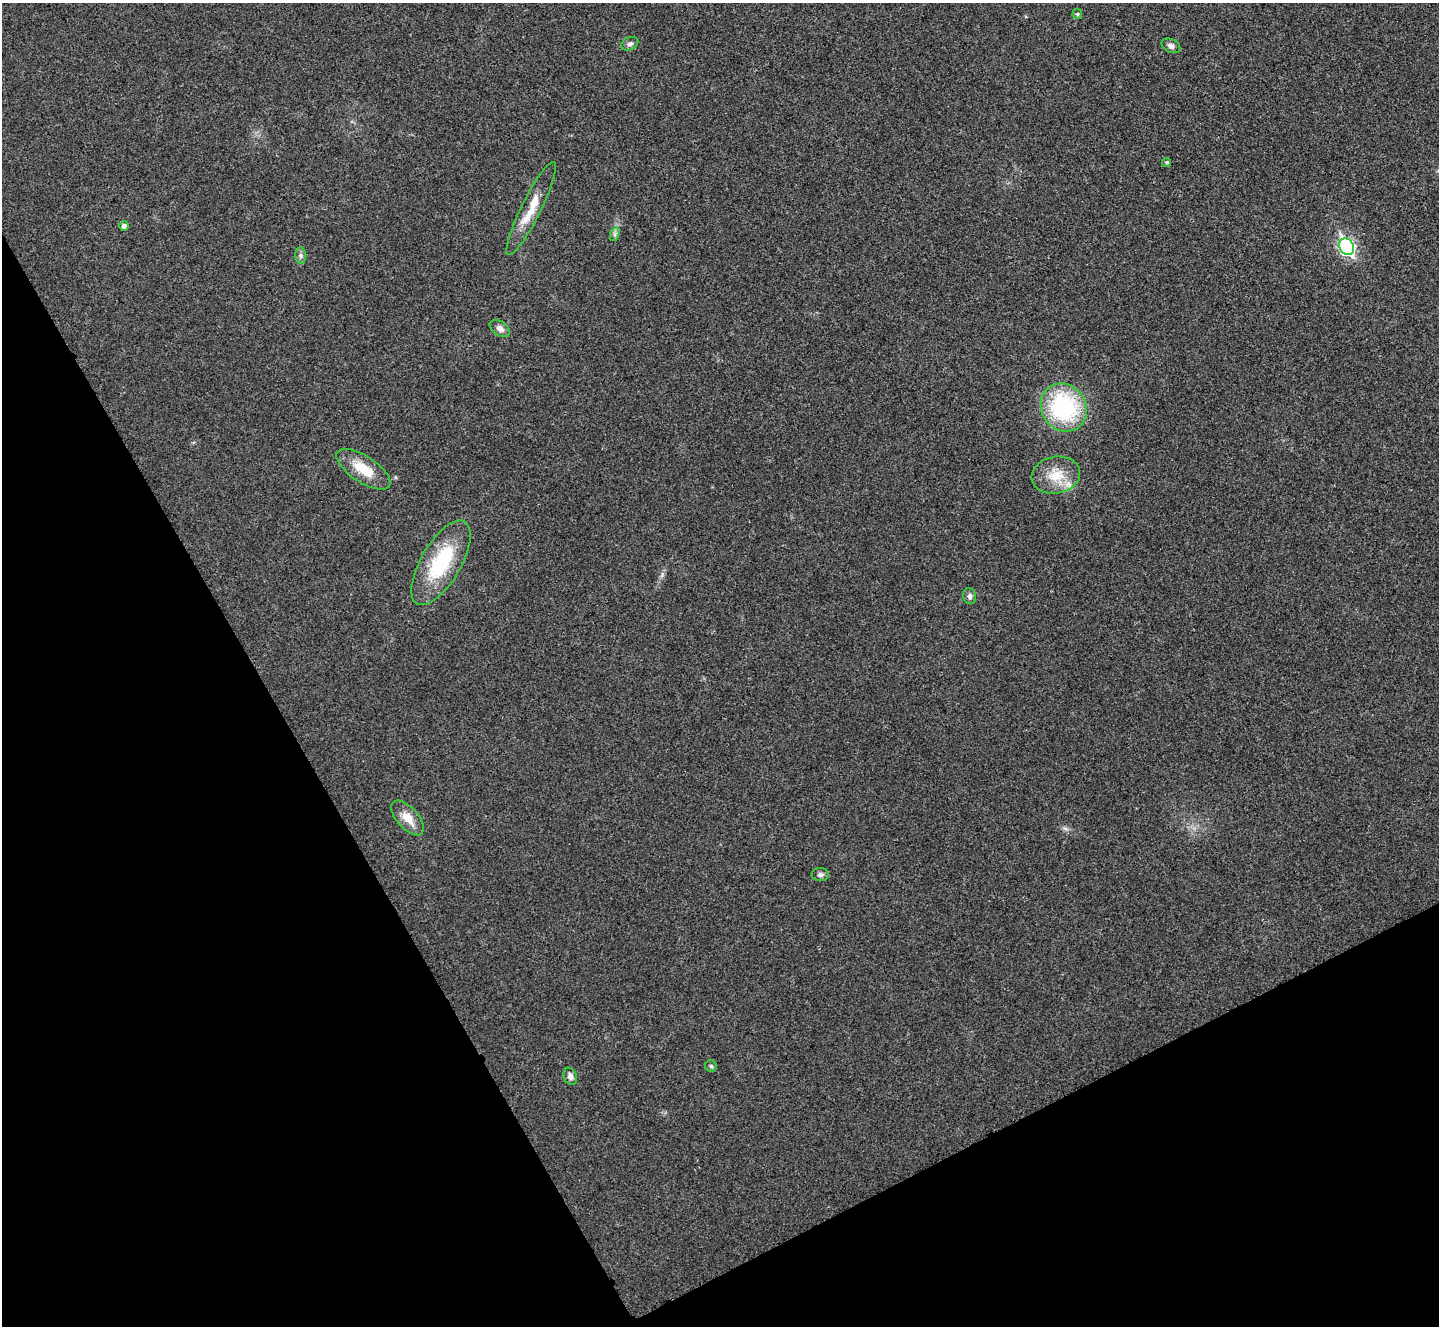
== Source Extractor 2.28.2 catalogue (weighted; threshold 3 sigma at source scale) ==
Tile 14 of 4 x 4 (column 2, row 4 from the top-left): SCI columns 1450-2886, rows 161-1484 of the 5767 x 5763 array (HDU 1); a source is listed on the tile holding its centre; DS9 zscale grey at full resolution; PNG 1441 x 1328 px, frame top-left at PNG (2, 3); each listed source drawn as its Kron ellipse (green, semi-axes under 4 px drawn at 4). Shown black and unused: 27% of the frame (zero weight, under 3 of 4 exposures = <1% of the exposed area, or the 3 px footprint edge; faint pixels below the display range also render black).
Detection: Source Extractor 2.28.2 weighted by HDU 2 'WHT'; one run over the whole footprint, this tile lists its part. Background 0.0555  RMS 0.0067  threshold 0.0303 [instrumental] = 3 sigma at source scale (4.5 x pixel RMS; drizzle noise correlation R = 1.50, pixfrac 1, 0.05/0.05 arcsec/px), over >= 5 px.
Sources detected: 19; all 19 listed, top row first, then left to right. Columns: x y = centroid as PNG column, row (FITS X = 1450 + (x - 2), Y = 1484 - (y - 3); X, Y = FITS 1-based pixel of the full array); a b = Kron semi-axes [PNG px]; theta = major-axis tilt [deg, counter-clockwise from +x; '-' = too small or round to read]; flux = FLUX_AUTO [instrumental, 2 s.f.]
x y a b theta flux
1077 14 5 5 - 0.86
630 44 9 6 25 2.4
1171 46 10 6 -27 2.4
1167 162 4 4 - 1
531 209 52 10 64 17
124 226 5 4 - 2.1
615 234 7 4 72 1.4
1347 247 9 7 -61 150
301 256 8 5 -84 1.7
500 328 11 7 -35 3.4
1064 407 25 22 -57 75
363 469 31 13 -33 17
1056 475 24 18 11 18
441 563 47 20 60 46
970 596 8 6 -77 2.1
408 818 21 10 -48 9.3
820 875 8 6 -2 2.1
711 1066 6 5 - 1.3
570 1076 9 6 -67 2.7